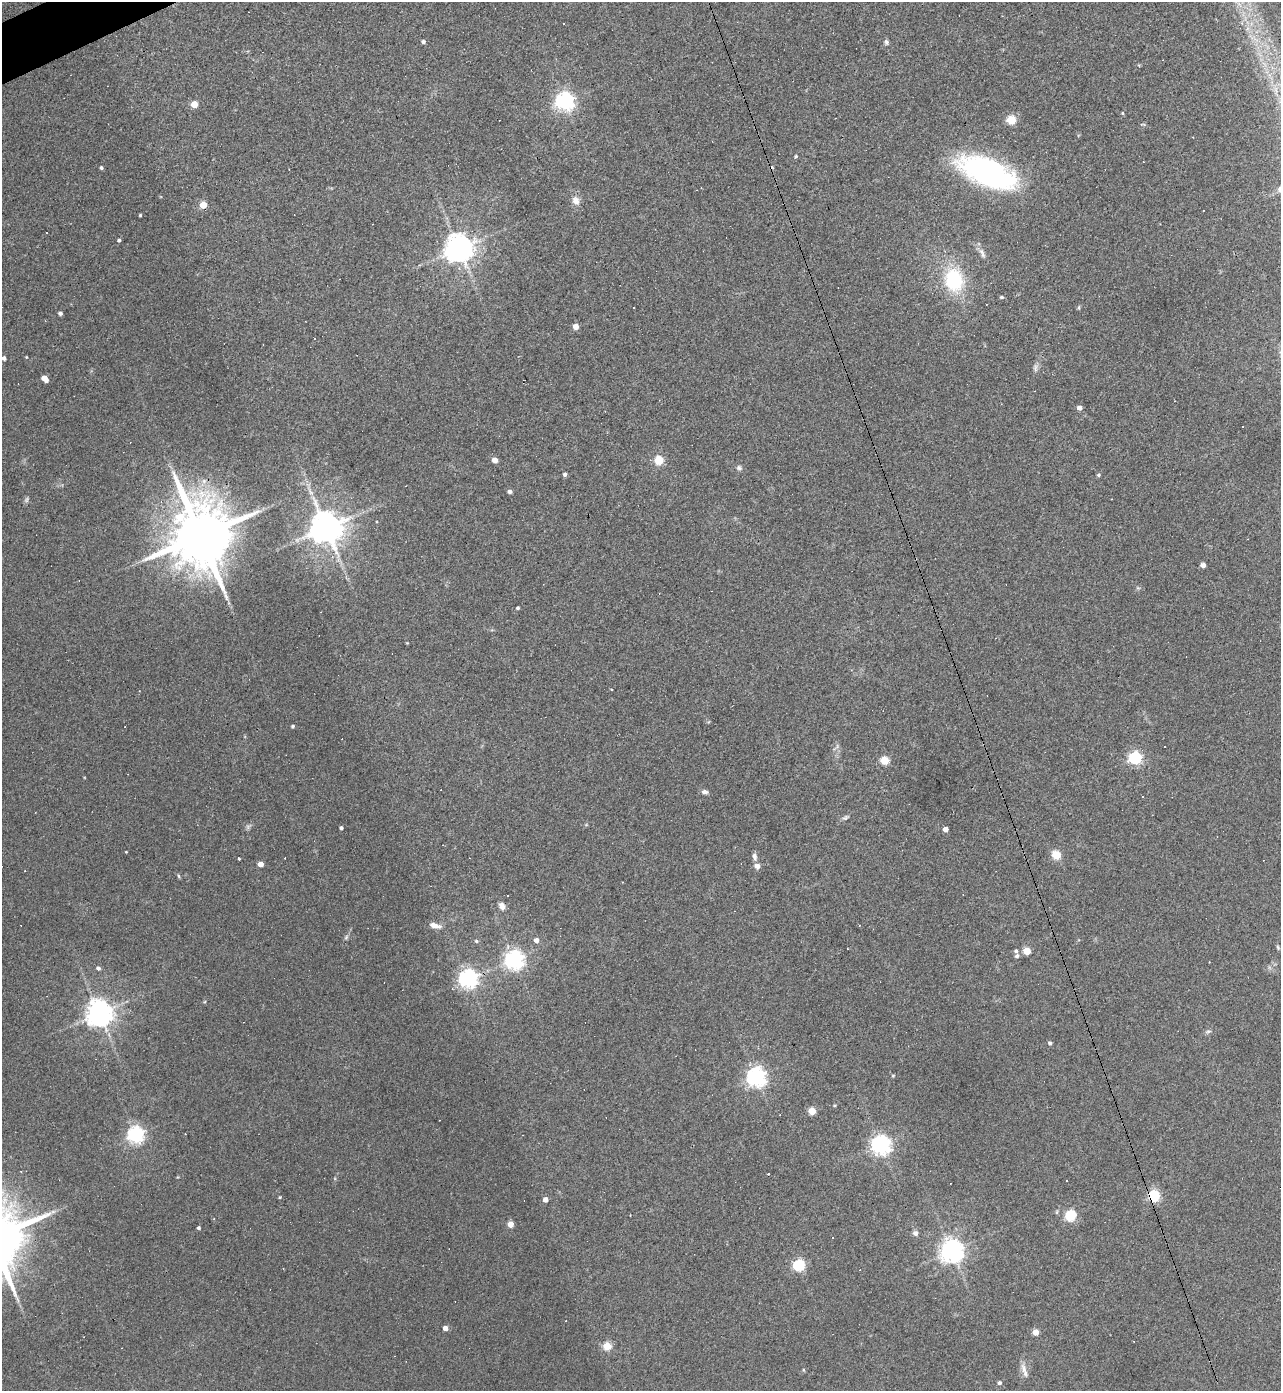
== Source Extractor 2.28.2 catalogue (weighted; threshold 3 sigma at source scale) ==
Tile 11 of 4 x 4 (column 3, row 3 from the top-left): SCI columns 2705-3983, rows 1389-2777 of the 5540 x 5554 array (HDU 1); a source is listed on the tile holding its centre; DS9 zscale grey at full resolution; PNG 1283 x 1393 px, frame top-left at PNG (2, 2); no overlay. Shown black and unused: <1% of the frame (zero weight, under 3 of 4 exposures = <1% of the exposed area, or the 3 px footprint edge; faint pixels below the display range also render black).
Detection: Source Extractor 2.28.2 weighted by HDU 2 'WHT'; one run over the whole footprint, this tile lists its part. Background 0.067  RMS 0.0076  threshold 0.0344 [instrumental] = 3 sigma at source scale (4.5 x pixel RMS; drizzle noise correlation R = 1.50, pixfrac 1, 0.05/0.05 arcsec/px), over >= 5 px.
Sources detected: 121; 1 too faint to see at this stretch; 23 cosmic-ray / hot-pixel residue — not listed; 1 inside a brighter listed object's ellipse — not listed separately; the other 96 listed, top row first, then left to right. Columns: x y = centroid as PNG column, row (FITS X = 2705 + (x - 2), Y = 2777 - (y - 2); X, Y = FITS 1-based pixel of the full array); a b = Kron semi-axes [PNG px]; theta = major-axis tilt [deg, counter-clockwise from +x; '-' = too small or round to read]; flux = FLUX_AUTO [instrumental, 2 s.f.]
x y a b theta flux
423 42 4 4 - 1.9
886 42 6 6 - 1.7
1276 90 7 4 -72 2.3
565 101 7 6 - 360
194 104 5 4 - 15
1122 113 4 4 - 0.79
1011 120 5 5 - 38
1142 124 8 3 2 0.84
796 156 4 4 - 0.76
101 168 4 4 - 1.3
988 172 56 24 -22 170
576 200 11 8 -67 5.6
203 205 5 4 - 17
140 215 3 3 - 0.83
47 233 2 2 - 0.53
119 240 4 3 - 1.5
459 248 8 8 - 1200
982 253 17 6 -65 3.6
954 280 25 20 -78 49
1001 297 4 3 - 1.2
1079 307 6 4 72 0.87
60 313 4 4 - 2.2
576 326 4 4 - 8.5
315 338 3 3 - 2.4
26 357 3 3 - 0.56
4 358 4 4 - 2.4
1035 368 12 5 -88 2.4
45 378 6 4 -46 8.6
1079 408 4 4 - 3.9
1243 427 3 2 - 0.79
495 460 5 4 - 6.7
659 460 5 5 - 39
739 468 8 6 -27 1.8
565 474 4 4 - 2.2
1098 475 4 4 - 1.1
510 491 5 4 - 2.6
310 492 11 4 -51 2.9
26 500 8 5 73 1.5
326 527 9 9 - 1800
200 536 18 15 -72 7500
1203 565 4 4 - 4.5
1138 588 6 4 -18 1
517 608 4 3 - 1.2
407 643 3 3 - 0.56
293 726 4 3 - 1.2
1135 758 6 5 - 130
885 760 5 5 - 31
705 792 8 6 -8 2.4
845 818 9 5 35 1.8
341 828 4 3 - 1.8
945 829 4 4 - 6
126 852 3 2 - 0.54
1056 855 5 5 - 31
754 857 9 5 -78 2.7
239 858 3 3 - 1.7
260 864 4 4 - 8.2
757 866 7 7 - 3.6
179 876 5 3 - 0.88
507 895 3 3 - 1.2
502 906 10 7 -68 4.1
435 925 14 6 -15 5.8
346 937 7 4 46 1.3
536 940 5 4 - 4.3
476 941 5 5 - 1.3
1278 947 6 4 -69 1.1
1027 951 5 4 - 22
1017 956 6 5 - 1.9
514 960 7 6 - 400
98 968 5 5 - 2.2
468 978 7 6 - 360
99 1013 8 8 - 970
1208 1031 9 3 11 1.5
1050 1043 4 4 - 1.7
893 1076 6 4 1 0.72
756 1077 7 7 - 350
834 1105 5 4 - 0.78
812 1111 5 4 - 24
136 1134 6 6 - 280
881 1145 7 6 - 410
768 1174 3 3 - 1.8
1154 1196 5 5 - 94
279 1197 4 3 - 0.69
545 1199 4 4 - 4.7
53 1212 7 4 1 1.6
1071 1216 5 5 - 78
214 1219 4 3 - 0.59
510 1224 4 4 - 11
198 1228 4 3 - 1.4
915 1233 7 6 - 2.5
952 1251 7 7 - 640
799 1265 6 6 - 81
445 1328 4 4 - 4.8
1035 1332 4 4 - 12
607 1346 5 5 - 27
1024 1371 22 6 -71 4.9
999 1383 5 4 - 1.9
Overlapping masked pixels (flux is a lower limit): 2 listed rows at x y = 200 536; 1154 1196